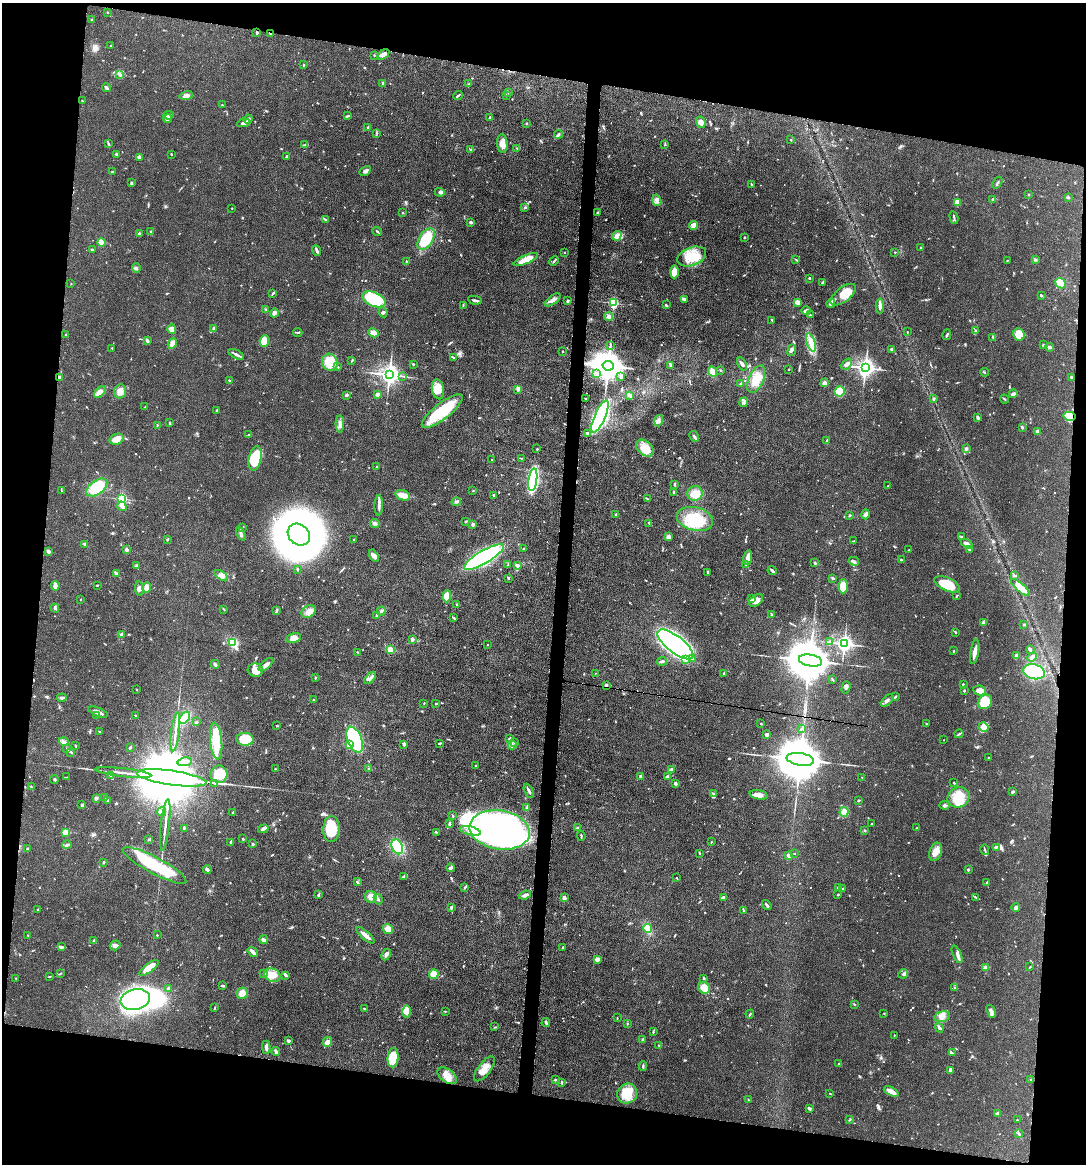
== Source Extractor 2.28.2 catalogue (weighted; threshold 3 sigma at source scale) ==
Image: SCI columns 117-4452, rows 1-4646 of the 4681 x 4648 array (HDU 1 of 3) = the unmasked area's bounding box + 8 px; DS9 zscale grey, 4 x 4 block average (1 PNG px = mean of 4 x 4 image px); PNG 1088 x 1166 px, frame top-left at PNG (2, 3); each listed source drawn as its Kron ellipse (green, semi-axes under 4 px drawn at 4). Shown black and unused: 19% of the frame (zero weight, under 3 of 4 exposures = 1% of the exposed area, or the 3 px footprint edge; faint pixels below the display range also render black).
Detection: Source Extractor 2.28.2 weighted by HDU 2 'WHT'. Background 0.0597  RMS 0.0043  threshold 0.0191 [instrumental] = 3 sigma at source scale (4.5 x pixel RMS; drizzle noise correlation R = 1.50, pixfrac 1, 0.05/0.05 arcsec/px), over >= 5 px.
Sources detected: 891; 20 inside a brighter object's white glare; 11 cosmic-ray / hot-pixel residue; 1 long thin detection or spike segment (spike, bleed or trail) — neither listed nor drawn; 18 coinciding with a brighter row at this scale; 43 inside a brighter listed object's ellipse — not listed separately; of the other 798, all 500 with FLUX_AUTO >= 1.39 (the completeness limit of this list) listed and drawn (298 fainter detections not listed), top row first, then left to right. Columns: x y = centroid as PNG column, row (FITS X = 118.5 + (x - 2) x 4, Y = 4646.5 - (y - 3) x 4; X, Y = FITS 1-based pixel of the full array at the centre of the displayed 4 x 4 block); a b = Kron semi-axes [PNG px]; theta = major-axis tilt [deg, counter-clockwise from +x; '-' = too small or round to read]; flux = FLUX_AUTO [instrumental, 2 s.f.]
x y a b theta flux
108 12 2 2 - 1.9
92 20 2 2 - 2.8
257 33 2 2 - 3.4
271 33 4 2 - 2.2
111 45 3 2 - 2
374 55 2 2 - 1.8
383 55 7 4 34 12
303 65 2 2 - 2.7
120 74 3 2 - 3.2
383 83 3 2 - 6.4
469 84 2 2 - 1.4
106 87 4 2 - 3.8
508 92 2 2 - 1.8
506 95 2 2 - 2.7
186 96 7 3 11 12
458 96 5 2 - 3.3
82 101 2 2 - 2
222 105 2 2 - 1.5
168 115 5 2 - 5.3
348 116 3 2 - 2.3
490 118 3 3 - 4.3
167 119 4 2 - 4.5
248 119 5 3 - 5.4
701 122 6 4 -69 11
244 123 6 3 11 9.9
526 123 2 2 - 2.7
368 127 3 2 - 1.6
376 133 2 2 - 1.5
558 134 4 3 - 5.2
791 140 2 2 - 2.1
108 144 3 2 - 2.1
502 144 9 5 -85 18
305 145 4 2 - 2.9
665 145 2 2 - 1.5
517 148 2 2 - 1.6
471 150 2 2 - 1.8
116 154 2 2 - 1.5
171 154 2 2 - 1.5
287 156 2 2 - 2.9
139 157 4 3 - 6.8
365 171 6 3 29 7
112 172 3 2 - 2.7
131 183 3 2 - 5
997 183 6 2 54 3.7
752 185 3 2 - 2.8
440 192 5 3 - 5.4
1029 195 2 2 - 1.5
1068 197 3 2 - 3.5
993 199 2 2 - 3.7
657 200 6 3 -68 5.9
957 202 3 2 - 29
525 207 3 3 - 2.3
232 208 2 2 - 1.6
403 213 2 2 - 2.9
598 213 2 2 - 3.6
954 218 6 2 -78 3.2
325 219 4 2 - 2.6
471 222 3 2 - 6.1
693 225 5 4 - 16
377 231 5 2 - 2.9
151 232 3 2 - 5.9
139 234 4 2 - 2.7
617 236 5 3 - 19
744 237 3 2 - 1.8
426 239 12 7 58 90
102 242 4 4 - 30
920 247 3 2 - 1.7
92 250 3 2 - 2.5
316 250 6 2 -67 5.1
564 252 2 2 - 1.4
895 252 2 2 - 1.5
692 256 15 9 20 52
526 259 13 4 23 36
796 259 3 2 - 1.7
1007 260 2 2 - 1.5
1035 260 3 2 - 2.8
406 261 2 2 - 1.8
554 261 5 2 - 3.8
136 268 5 2 - 3.8
674 272 6 3 89 34
810 278 2 2 - 3.1
822 283 3 2 - 2.2
1060 283 5 4 - 67
71 284 2 2 - 1.8
273 293 4 2 - 2.8
843 295 15 7 38 48
1041 295 3 2 - 4.5
374 299 12 7 -23 140
685 299 4 3 - 4.4
475 300 7 2 -9 6.2
553 300 9 3 37 11
568 301 3 2 - 4.7
798 302 3 3 - 17
613 303 2 2 - 240
831 303 5 3 - 4.9
666 305 3 2 - 3.2
463 306 3 2 - 1.6
880 306 7 2 89 11
266 310 4 2 - 2.3
806 311 4 2 - 6.6
383 312 5 3 - 4.2
274 313 4 3 - 8.6
810 315 2 2 - 1.6
609 317 4 3 - 6
772 320 2 2 - 2
214 328 2 2 - 16
172 329 5 3 - 22
976 330 4 3 - 3.5
298 332 5 2 - 2.5
907 332 2 2 - 2.4
373 333 5 3 - 19
1019 334 6 5 - 39
66 335 2 2 - 1.8
947 335 5 2 - 3.1
993 337 3 2 - 3.5
147 340 2 2 - 9
264 341 5 4 - 48
811 342 9 4 -72 17
172 344 5 4 - 8.7
1044 345 2 2 - 1.9
610 346 4 2 - 2.3
1049 347 4 3 - 4.3
112 348 2 2 - 1.8
792 350 6 3 68 7
892 350 3 2 - 2
563 351 2 2 - 1.6
236 354 8 2 -28 7
454 357 3 2 - 1.9
352 360 3 2 - 2.6
330 362 8 7 - 57
413 364 2 2 - 4
742 364 7 3 -62 6.2
846 364 6 3 49 7.5
671 365 4 2 - 3.7
608 366 5 5 - 5300
337 367 3 2 - 3.5
865 368 3 3 - 1500
789 369 2 2 - 1.5
720 370 2 2 - 2.2
713 371 5 4 - 20
985 372 4 2 - 1.8
596 374 4 3 - 4.3
389 375 4 3 - 1600
403 376 2 2 - 1.4
621 377 4 3 - 4.6
1071 377 2 2 - 3.7
59 378 3 2 - 12
756 379 15 7 66 38
229 380 2 2 - 3
824 383 2 2 - 34
741 384 2 2 - 10
438 389 10 6 -78 25
518 389 3 3 - 4.2
120 391 7 6 - 15
839 391 5 5 - 40
100 392 7 4 44 11
377 394 4 3 - 5.8
1013 394 4 2 - 11
346 395 4 2 - 3.4
630 395 3 2 - 12
585 398 2 2 - 1.7
934 399 3 2 - 3.9
1004 399 4 2 - 2.3
743 402 5 2 - 4.7
145 407 4 2 - 2.2
216 410 2 2 - 2.1
442 411 25 8 38 130
1070 416 6 4 -14 61
600 417 17 5 66 730
978 417 3 2 - 6.8
659 421 6 3 74 6.7
170 423 3 2 - 2.2
340 424 8 3 -88 9.7
157 425 2 2 - 1.4
1022 427 3 2 - 4.7
1037 431 3 2 - 4.4
587 433 3 2 - 5.4
248 435 3 2 - 2
694 436 6 2 -59 4.5
117 439 7 5 20 21
827 440 2 2 - 3.4
645 448 10 7 -43 45
966 448 3 3 - 5.8
537 449 3 2 - 1.4
255 458 12 6 80 88
521 458 2 2 - 1.4
492 460 2 2 - 1.6
376 467 2 2 - 2.2
533 480 11 4 82 350
675 484 4 2 - 2.8
888 486 3 2 - 2.8
97 487 12 7 36 78
61 490 2 2 - 1.4
473 491 2 2 - 1.9
674 493 4 2 - 2.9
695 493 7 7 - 21
403 495 7 5 -20 24
494 495 2 2 - 4.7
121 499 2 2 - 330
647 499 2 2 - 1.7
456 502 5 2 - 4.2
379 505 10 2 89 9.1
122 506 5 3 - 8
616 514 2 2 - 2.2
866 514 5 4 - 7.3
850 515 3 2 - 2
695 519 18 11 -14 89
465 521 2 2 - 1.5
375 523 4 4 - 7
473 524 3 3 - 3.8
649 524 4 2 - 2
243 527 3 2 - 1.5
241 534 7 2 -64 5.9
299 535 12 10 -41 1700
961 536 3 2 - 2.2
668 537 4 3 - 13
167 539 3 2 - 2.6
354 539 2 2 - 1.7
854 541 3 2 - 1.7
84 544 3 2 - 2.4
967 544 6 3 -33 15
524 549 2 2 - 2.4
127 550 3 2 - 7.2
909 550 2 2 - 1.5
970 550 4 3 - 5.1
48 551 2 2 - 12
374 556 7 3 -59 12
484 557 23 6 30 370
748 557 7 3 80 22
901 560 2 2 - 2.2
854 561 5 3 - 4.9
815 563 2 2 - 3.7
137 565 3 2 - 1.9
508 565 2 2 - 1.6
517 565 4 3 - 5.7
746 565 4 3 - 3.9
297 569 3 2 - 4
772 570 5 2 - 5.4
708 572 3 2 - 1.8
117 574 4 2 - 3.7
1015 575 4 2 - 2.3
221 576 8 4 -34 15
508 578 3 2 - 2.4
832 578 2 2 - 4
947 584 14 6 -24 76
97 585 2 2 - 2.4
55 586 5 3 - 13
843 586 7 5 88 38
1020 587 11 3 -41 43
147 588 5 3 - 23
139 589 7 4 -81 8.9
447 596 6 4 89 35
957 596 2 2 - 2.7
751 598 3 2 - 2.5
81 599 2 2 - 1.9
756 600 8 5 36 20
457 605 2 2 - 3.2
55 608 4 2 - 3.6
224 609 3 2 - 1.9
276 610 3 2 - 6.1
309 611 8 5 34 15
381 611 4 2 - 5.8
771 614 4 2 - 1.9
377 615 3 2 - 6.7
454 618 3 2 - 3.3
984 622 2 2 - 33
1024 624 2 2 - 1.6
955 632 3 2 - 2.1
121 635 2 2 - 23
294 638 7 5 14 24
412 639 2 2 - 19
233 642 3 3 - 71
830 642 3 3 - 3.8
675 644 22 8 -38 1100
844 644 3 3 - 1200
487 645 2 2 - 1.5
390 650 3 2 - 40
1030 650 4 2 - 3.9
953 651 3 2 - 1.8
357 652 2 2 - 1.8
975 652 12 3 81 16
1016 656 3 2 - 16
1032 657 5 3 - 9.9
692 659 2 2 - 4.4
686 660 3 3 - 5.7
810 660 12 6 -10 14000
662 661 5 2 - 4.5
215 664 4 2 - 5.5
266 665 9 3 40 14
255 670 7 6 - 30
1034 672 11 7 -13 180
595 673 2 2 - 1.4
724 673 2 2 - 3.1
315 678 2 2 - 2.4
370 678 7 2 47 6.3
833 680 3 2 - 1.9
606 685 3 2 - 3.1
963 685 2 2 - 4.3
846 687 6 2 74 4.9
137 690 2 2 - 1.8
964 690 3 2 - 2
980 690 6 5 - 20
896 696 3 2 - 2.4
62 698 4 3 - 4.7
314 700 2 2 - 6.4
887 700 8 2 45 6.4
985 702 8 6 45 49
424 703 2 2 - 1.9
436 704 2 2 - 3.1
98 712 10 3 -22 15
97 715 3 2 - 1.5
135 715 3 2 - 1.5
185 718 7 3 53 83
196 722 2 2 - 8.8
761 724 2 2 - 1.9
926 724 2 2 - 1.5
277 726 3 2 - 1.6
983 727 5 4 - 26
802 729 3 2 - 2.7
100 731 4 2 - 2.7
175 732 19 2 83 15
767 734 4 2 - 6.6
959 734 5 2 - 3.2
510 738 3 2 - 3.2
245 739 8 6 -3 100
355 740 13 7 -68 230
944 740 2 2 - 1.8
216 741 18 6 -84 83
64 742 5 3 - 8.2
514 742 4 2 - 3.8
440 743 3 2 - 3.6
404 744 3 3 - 4.6
349 745 4 2 - 4.2
512 745 4 2 - 5.4
75 746 2 2 - 3.1
130 747 3 2 - 3.3
67 749 3 2 - 1.9
71 752 3 2 - 1.8
988 757 2 2 - 2.3
800 759 14 6 -9 18000
185 762 7 2 11 8.6
476 766 3 2 - 1.9
275 769 2 2 - 2.2
368 769 2 2 - 1.9
671 770 3 2 - 9.8
123 773 28 2 -6 21
219 774 8 8 - 47
111 776 4 2 - 2.6
641 776 4 2 - 3.4
667 776 3 2 - 4.5
67 777 3 2 - 1.5
862 777 2 2 - 1.4
172 778 35 7 -8 53000
54 780 4 2 - 2.5
214 783 2 2 - 6.7
675 783 3 2 - 4.8
954 783 2 2 - 2.4
31 787 3 2 - 2.1
529 791 8 2 -65 6.4
1012 792 3 3 - 2.8
713 794 2 2 - 1.8
759 795 9 4 -11 19
104 797 3 2 - 1.5
958 797 11 10 - 74
96 798 2 2 - 26
108 800 2 2 - 8.2
859 800 3 2 - 3.1
82 805 2 2 - 1.6
945 805 5 2 - 5.2
527 808 4 2 - 11
162 811 4 4 - 11
233 812 2 2 - 5.2
844 812 5 4 - 9.1
453 816 2 2 - 1.8
449 824 3 2 - 6.2
871 824 3 2 - 2.3
165 825 26 2 84 16
578 827 2 2 - 1.7
184 828 3 2 - 2.3
917 828 3 2 - 1.5
263 829 5 3 - 6
331 829 13 8 90 91
500 830 30 19 -9 630
470 831 10 4 -13 22
865 831 3 2 - 2
65 832 4 4 - 21
436 832 3 2 - 1.7
581 836 4 2 - 2.6
148 839 3 2 - 1.6
243 839 2 2 - 3.1
231 842 3 2 - 2.9
711 842 2 2 - 1.5
253 844 3 2 - 3.1
67 845 4 2 - 5.9
397 847 8 5 -65 120
996 847 2 2 - 1.9
27 849 3 2 - 2.7
985 850 5 2 - 3
936 852 9 6 70 19
699 853 3 2 - 3.3
794 853 2 2 - 1.6
789 855 2 2 - 28
103 862 3 2 - 3
155 865 35 8 -28 160
451 868 4 2 - 7.9
207 870 4 2 - 8.6
968 870 3 2 - 3.9
404 877 4 3 - 6.2
677 878 2 2 - 2.1
357 882 4 2 - 2.8
987 882 2 2 - 2.3
465 887 4 2 - 2.7
839 887 3 2 - 5.5
843 888 3 2 - 1.6
838 894 2 2 - 2
318 895 4 2 - 2.5
525 895 6 3 21 10
371 897 6 6 - 19
723 897 3 3 - 3.8
976 897 4 2 - 3.3
564 898 4 2 - 14
378 899 5 2 - 5
767 905 5 2 - 6
451 907 3 2 - 4.4
1016 908 4 4 - 5.3
38 909 2 2 - 2.4
744 910 2 2 - 1.6
388 929 5 4 - 21
648 929 4 4 - 30
28 935 2 2 - 1.6
157 935 2 2 - 2.2
365 935 11 2 -40 17
94 940 2 2 - 1.8
264 940 4 3 - 8.1
115 945 5 5 - 10
61 947 4 3 - 8.4
563 947 3 2 - 2.3
253 952 6 2 -37 10
957 954 9 3 -68 7.9
386 955 6 4 63 8.5
597 959 3 2 - 13
986 967 3 3 - 12
1030 967 3 2 - 1.6
149 968 11 4 38 37
60 974 3 2 - 2
264 974 3 2 - 2.5
434 974 5 4 - 22
903 974 5 3 - 4.7
272 975 8 6 -26 24
285 975 3 2 - 4.9
49 976 3 2 - 1.4
16 978 2 2 - 2
704 978 3 2 - 2.9
223 986 4 2 - 4.1
168 988 3 2 - 2.5
704 988 6 5 - 31
955 988 2 2 - 2.6
242 993 6 5 - 20
135 999 15 10 12 500
854 1004 3 2 - 1.5
215 1008 2 2 - 1.5
365 1009 3 2 - 3.6
407 1011 6 4 -88 25
445 1011 2 2 - 1.6
991 1011 7 3 -67 7.2
884 1013 2 2 - 1.6
750 1014 4 2 - 2
942 1016 8 5 13 17
617 1018 2 2 - 1.5
546 1023 4 2 - 5
627 1023 3 2 - 1.9
495 1027 2 2 - 1.6
939 1028 5 2 - 5.9
653 1032 2 2 - 2.6
894 1035 2 2 - 1.8
643 1039 2 2 - 9.4
288 1041 4 2 - 3.4
327 1042 5 4 - 9.7
659 1045 3 2 - 1.8
266 1047 6 2 -89 10
276 1052 4 3 - 7.1
952 1053 3 2 - 3
393 1058 10 5 85 70
839 1063 3 2 - 1.7
643 1066 5 2 - 3.9
484 1069 15 6 53 25
950 1070 4 3 - 4.5
447 1076 11 6 -36 27
1031 1079 2 2 - 2.5
556 1080 3 2 - 1.9
562 1083 2 2 - 4.6
891 1091 8 3 -27 26
627 1093 10 9 - 59
830 1093 3 2 - 1.8
748 1100 3 2 - 1.6
809 1108 3 2 - 5.9
998 1114 4 3 - 6.1
850 1120 3 2 - 1.5
1017 1120 2 2 - 1.9
1019 1134 4 2 - 3.7
Overlapping masked pixels (flux is a lower limit): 4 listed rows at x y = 271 33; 59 378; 1070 416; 606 685
Diffuse or blended objects may show on this block-average render without a row.